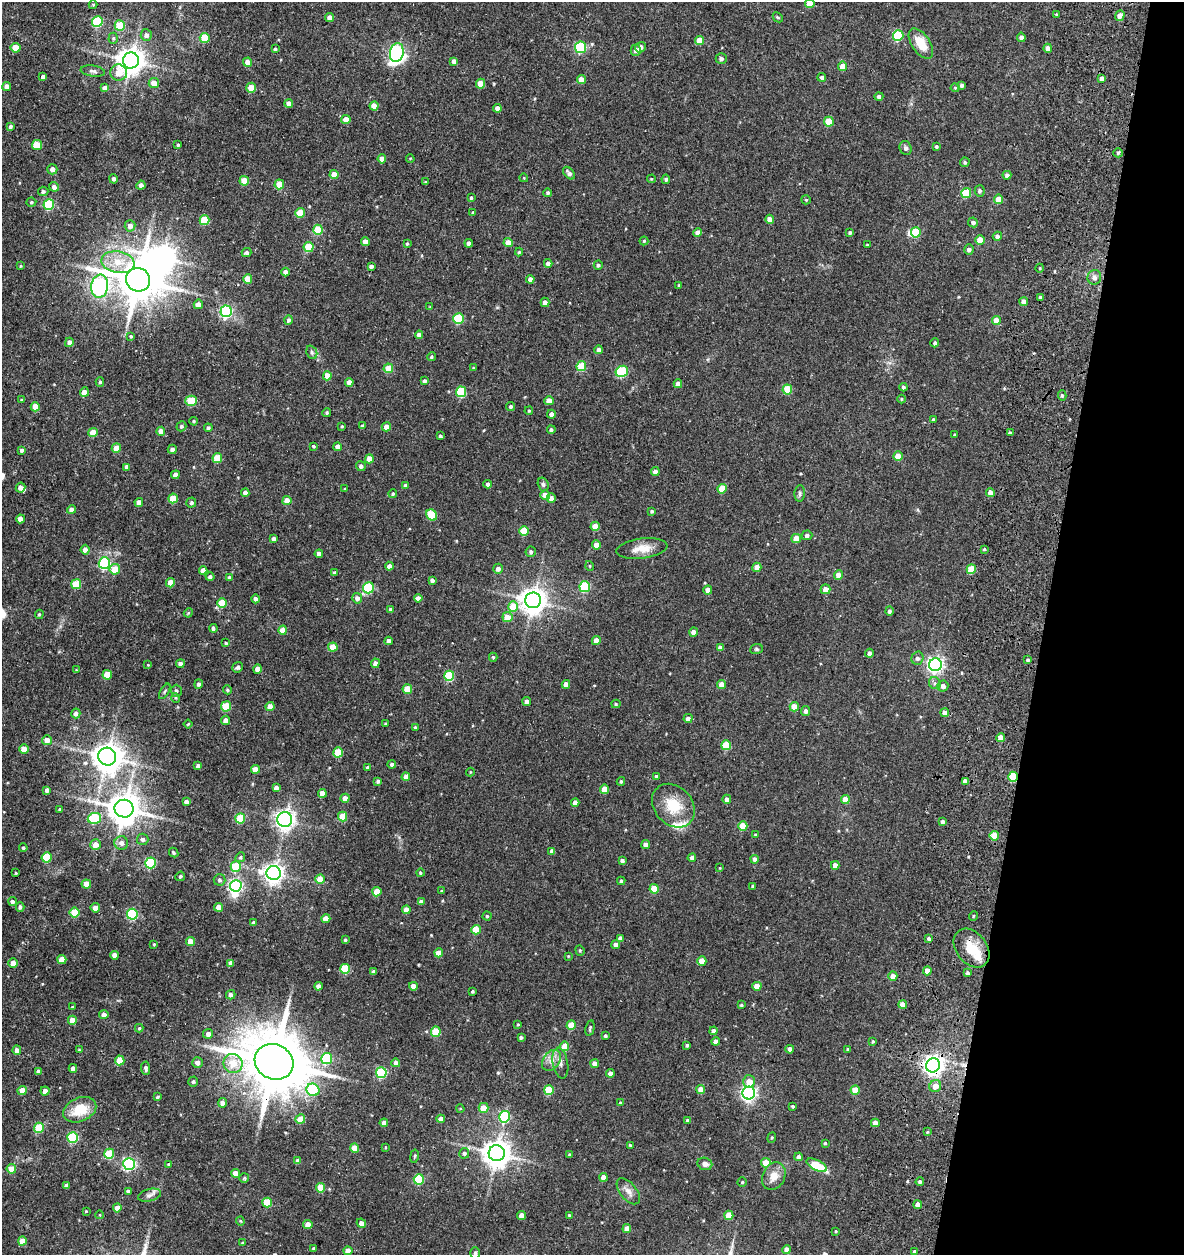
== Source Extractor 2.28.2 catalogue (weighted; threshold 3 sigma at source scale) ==
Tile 8 of 4 x 4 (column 4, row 2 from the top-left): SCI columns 3766-4947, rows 2635-3887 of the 5387 x 5349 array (HDU 1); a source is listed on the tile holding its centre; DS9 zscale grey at full resolution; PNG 1186 x 1257 px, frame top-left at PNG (2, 2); each listed source drawn as its Kron ellipse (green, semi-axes under 4 px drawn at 4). Shown black and unused: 12% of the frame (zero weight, under 3 of 5 exposures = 11% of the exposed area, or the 3 px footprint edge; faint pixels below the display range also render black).
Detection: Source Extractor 2.28.2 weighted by HDU 2 'WHT'; one run over the whole footprint, this tile lists its part. Background 0.122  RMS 0.0079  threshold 0.0357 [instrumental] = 3 sigma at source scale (4.5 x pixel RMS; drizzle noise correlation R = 1.50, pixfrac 1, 0.05/0.05 arcsec/px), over >= 5 px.
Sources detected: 505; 3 inside a brighter object's white glare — neither listed nor drawn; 3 inside a brighter listed object's ellipse — not listed separately; the other 499 listed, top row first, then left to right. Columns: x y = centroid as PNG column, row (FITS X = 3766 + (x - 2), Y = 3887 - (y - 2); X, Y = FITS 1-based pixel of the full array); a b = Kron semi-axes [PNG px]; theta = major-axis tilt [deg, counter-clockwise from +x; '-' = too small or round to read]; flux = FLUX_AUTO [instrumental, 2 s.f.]
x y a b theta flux
810 4 5 4 - 10
93 5 4 4 - 0.71
1056 14 3 3 - 0.66
1120 16 5 4 - 4.9
778 17 6 3 -45 0.71
330 18 4 4 - 5.4
97 22 5 5 - 46
120 25 5 5 - 22
146 35 6 5 - 2.9
898 35 5 5 - 46
1021 37 5 4 - 2.4
113 38 5 4 - 1.1
205 38 5 5 - 29
699 40 5 4 - 12
921 44 17 9 -56 14
580 47 6 5 - 57
640 47 5 5 - 3.5
15 48 5 5 - 12
1048 48 4 4 - 3.7
275 49 4 4 - 1.2
636 50 5 5 - 3.3
397 53 9 7 78 170
721 59 5 5 - 2.2
131 60 8 8 - 800
454 61 4 4 - 3.7
247 62 4 4 - 6.3
843 66 4 4 - 8.7
93 71 12 5 -8 2.3
119 73 8 8 - 13
43 77 4 3 - 2.2
822 77 4 4 - 1.5
1102 78 4 4 - 2.8
581 80 4 4 - 7.9
154 83 5 5 - 8.6
481 84 5 4 - 9.4
962 85 4 3 - 1.7
7 86 4 4 - 4.9
105 88 4 4 - 4.8
251 88 5 5 - 13
955 88 4 4 - 0.79
879 96 4 4 - 1.8
289 103 4 4 - 4.8
374 106 4 4 - 7.2
497 108 4 4 - 4.2
346 119 4 4 - 7.5
829 122 5 5 - 16
10 126 4 3 - 1.5
37 145 5 5 - 21
178 145 3 3 - 0.78
936 146 4 3 - 1.2
905 148 7 6 - 1.9
1118 153 5 4 - 1
410 158 4 3 - 0.5
382 159 4 4 - 6.9
965 162 5 4 - 1.2
52 169 5 5 - 3.8
569 173 7 4 -50 2.9
334 175 4 4 - 8.6
1007 175 4 4 - 1.8
524 178 4 3 - 0.56
113 179 5 4 - 1.7
651 179 4 4 - 0.69
666 179 4 4 - 1.4
244 181 5 4 - 13
425 182 4 4 - 0.73
279 184 5 4 - 17
141 185 4 4 - 2.2
54 187 5 4 - 3.2
43 191 5 5 - 1.8
980 191 5 5 - 1.8
548 193 4 3 - 1.7
966 193 5 5 - 28
471 198 3 3 - 1.1
998 199 5 4 - 11
806 200 5 4 - 0.87
31 202 5 4 - 1.1
49 204 5 5 - 46
473 212 4 3 - 0.73
300 213 5 5 - 14
770 219 4 4 - 6.4
204 220 5 5 - 25
973 222 5 4 - 2.2
130 226 5 5 - 4.7
318 230 5 5 - 23
698 232 4 4 - 3.8
850 232 4 3 - 1.2
916 232 5 5 - 26
997 236 5 4 - 2.2
980 240 5 4 - 12
644 241 4 4 - 0.85
366 242 4 4 - 5.1
508 242 4 4 - 8.4
407 243 4 3 - 0.8
469 243 4 4 - 2.2
867 245 3 2 - 0.58
309 247 5 5 - 23
969 249 5 5 - 2.6
519 252 4 4 - 0.81
247 253 5 4 - 2.1
118 262 17 10 -10 14
548 263 4 4 - 3.3
598 265 5 4 - 1.4
21 266 3 3 - 0.68
371 266 4 3 - 2
1040 268 4 3 - 0.62
285 272 4 4 - 4.6
1094 277 7 7 - 3.2
248 279 5 4 - 12
530 279 4 4 - 3.3
138 280 12 11 - 2600
679 285 4 3 - 0.67
100 286 11 8 82 250
1040 297 4 4 - 2.2
545 302 5 4 - 3.6
1024 302 4 4 - 4.9
198 304 5 4 - 5.1
430 307 4 3 - 0.6
226 311 6 5 - 98
459 319 5 5 - 42
288 320 5 4 - 1.7
996 320 4 4 - 11
419 335 4 4 - 3
131 336 4 3 - 0.85
69 342 4 4 - 3.7
935 343 4 4 - 1.5
599 350 4 4 - 3.3
312 352 7 5 -68 1.3
431 357 4 4 - 1.1
581 366 5 5 - 25
388 368 5 4 - 17
473 368 3 3 - 0.69
622 371 6 5 - 46
327 376 4 4 - 9.8
425 381 4 3 - 1.5
100 382 4 4 - 0.82
349 382 4 4 - 5.4
678 384 4 4 - 5.2
903 387 4 3 - 1.7
787 389 5 5 - 20
84 392 5 4 - 4.9
461 392 5 5 - 44
1062 395 5 4 - 1.2
901 399 4 3 - 0.64
21 400 4 3 - 0.72
191 401 6 5 - 24
549 401 5 4 - 7.8
511 406 4 4 - 1.6
35 407 4 4 - 13
529 411 4 3 - 0.75
327 413 4 3 - 0.99
551 414 4 4 - 2.9
933 419 3 3 - 0.94
194 421 4 3 - 0.87
181 426 5 4 - 1.3
342 426 3 2 - 0.69
362 426 4 3 - 1.6
386 427 5 4 - 4.7
208 428 4 4 - 1.6
551 430 4 4 - 1.6
161 431 4 4 - 5.1
93 432 4 4 - 13
1010 433 3 3 - 1.1
955 435 3 3 - 0.92
440 436 3 3 - 1.3
313 446 3 3 - 0.78
338 447 4 4 - 3.6
116 448 5 4 - 12
172 449 4 4 - 2.3
21 450 4 4 - 1.6
898 456 4 4 - 13
217 458 5 4 - 18
369 459 4 4 - 9.2
361 466 5 4 - 1.9
127 467 4 4 - 2.8
655 472 4 4 - 4.5
175 475 4 4 - 4.6
488 484 4 4 - 2.2
543 484 7 5 -74 1.6
406 485 4 4 - 1.8
20 487 5 4 - 3.7
345 489 3 3 - 0.72
722 489 5 4 - 14
245 493 4 4 - 3.2
800 493 8 5 86 1.6
990 493 4 4 - 6
393 494 4 4 - 1.1
545 495 5 5 - 4.6
173 498 5 4 - 18
551 498 4 4 - 3.4
287 501 4 4 - 8.1
139 502 4 4 - 5.2
191 503 5 5 - 1.4
72 510 4 4 - 3.7
652 511 4 3 - 1.2
432 515 6 5 - 30
20 519 4 4 - 4.6
595 526 4 4 - 10
524 531 5 5 - 22
807 535 5 5 - 1.8
274 539 4 4 - 2.8
796 539 5 4 - 11
596 545 4 4 - 7.9
642 548 25 10 7 11
984 549 4 3 - 0.84
85 550 5 4 - 3.8
531 552 5 5 - 1.7
319 554 4 4 - 5.9
104 563 6 5 - 96
389 566 4 4 - 4.3
590 566 5 3 - 0.53
757 567 4 4 - 5.9
115 569 5 5 - 11
498 569 5 5 - 3.3
971 569 5 4 - 22
203 570 4 4 - 4.4
334 573 4 3 - 0.83
839 575 5 4 - 6.3
210 577 4 4 - 1.4
229 577 4 3 - 1
432 580 4 3 - 2
170 583 5 4 - 11
76 584 5 5 - 24
585 587 5 5 - 49
368 588 6 5 - 50
826 589 5 5 - 6.2
708 590 4 4 - 5.2
357 598 5 5 - 3.2
418 598 4 4 - 3.4
256 599 4 4 - 2.4
533 600 8 8 - 780
222 603 5 4 - 18
513 607 5 5 - 19
390 609 4 3 - 1.4
889 611 5 4 - 1.9
188 613 5 3 - 0.72
39 614 5 4 - 0.93
507 617 5 5 - 9.2
213 628 4 3 - 1.5
283 630 4 4 - 8.8
694 632 4 4 - 3.8
596 640 4 4 - 6
389 641 4 4 - 3.6
226 643 4 4 - 0.99
333 647 4 4 - 12
720 648 4 4 - 2.9
756 649 6 5 - 1.1
869 653 4 4 - 2.3
493 657 4 4 - 1
917 658 6 6 - 2.4
1028 660 3 3 - 1.1
375 663 5 4 - 3.3
180 664 4 4 - 3.3
148 665 4 3 - 0.52
935 665 6 6 - 230
238 667 5 5 - 2.1
257 669 4 4 - 5.2
76 670 4 4 - 0.63
107 675 5 5 - 17
449 676 5 5 - 40
935 683 6 5 - 1.6
198 684 5 4 - 1.6
566 684 4 4 - 5.4
722 684 4 4 - 6.6
943 686 5 5 - 3.1
407 689 5 4 - 17
227 690 4 4 - 1.1
165 691 8 3 60 1.1
176 691 6 5 - 1.6
176 698 5 3 - 0.74
527 701 4 4 - 3
616 704 4 4 - 0.98
226 706 5 5 - 21
270 707 4 4 - 6.9
794 707 4 4 - 13
806 711 5 4 - 2.5
76 713 5 4 - 2.9
945 713 4 4 - 5
688 718 4 4 - 3.2
225 720 4 4 - 3.9
386 723 3 3 - 0.89
188 724 4 2 - 0.64
415 727 3 3 - 0.97
1001 738 4 4 - 6.5
47 740 5 5 - 5.9
726 745 5 5 - 27
24 749 4 4 - 10
338 752 5 5 - 25
107 757 9 9 - 1000
392 764 4 4 - 1.5
198 766 4 4 - 2.4
367 768 4 3 - 1.1
256 769 4 4 - 9.3
470 772 4 4 - 0.65
656 776 4 3 - 1.3
406 777 4 4 - 3.8
1013 777 5 4 - 30
378 781 4 3 - 1.2
621 781 4 3 - 0.91
965 781 4 4 - 4.2
276 788 4 4 - 2.7
605 789 4 4 - 12
47 790 4 4 - 2.3
322 793 4 4 - 8.5
345 798 4 4 - 5.8
727 799 4 4 - 3.3
845 799 4 4 - 8.4
186 801 4 4 - 2.6
575 802 4 4 - 4.7
673 806 24 19 -47 21
59 809 4 2 - 0.57
124 809 9 9 - 1500
343 817 5 4 - 18
94 818 7 5 11 40
240 818 5 5 - 26
285 819 7 7 - 350
942 822 4 3 - 2.2
743 826 5 4 - 16
755 834 3 2 - 0.57
994 836 5 4 - 17
143 839 6 5 - 2.2
121 843 7 7 - 3.7
95 845 5 5 - 6.9
646 845 4 4 - 4.6
23 848 4 4 - 1
552 851 4 4 - 2.5
174 853 5 4 - 1.1
47 857 5 5 - 30
240 857 5 4 - 1
692 858 4 4 - 2.3
755 859 4 4 - 2.7
622 860 4 3 - 1.6
150 863 5 5 - 58
835 865 4 4 - 5.6
236 867 5 5 - 25
720 868 3 3 - 0.59
16 873 3 2 - 0.61
274 873 7 7 - 420
420 873 4 4 - 1.1
180 876 5 4 - 1.3
320 879 4 4 - 11
220 880 6 6 - 1.8
621 881 4 3 - 1.3
86 884 4 4 - 9
236 886 6 5 - 150
753 886 4 3 - 1.2
654 889 4 4 - 14
441 891 3 3 - 0.52
377 892 4 4 - 14
12 902 5 4 - 2
421 902 4 4 - 2.5
20 907 4 4 - 1.9
219 907 4 4 - 8.1
95 908 5 5 - 4.9
406 910 4 4 - 5.7
75 912 5 5 - 22
132 914 5 5 - 67
487 916 4 4 - 1.1
973 916 5 3 - 0.73
326 919 4 4 - 7.9
254 923 4 4 - 2.6
476 930 5 4 - 18
620 938 4 4 - 2.8
929 939 3 3 - 1.4
345 940 3 3 - 0.92
191 941 4 4 - 9.8
154 944 3 3 - 0.64
616 944 4 4 - 2.6
972 948 21 15 -52 16
580 950 5 4 - 0.93
439 953 4 4 - 7.2
115 955 4 4 - 5
568 956 3 3 - 0.57
62 959 4 4 - 8.9
702 961 4 4 - 11
13 963 4 4 - 5.9
231 963 4 4 - 3.7
345 969 5 5 - 30
927 971 4 4 - 9.5
373 972 4 4 - 2.6
968 973 3 3 - 1.5
893 976 5 4 - 4.8
318 986 4 4 - 3.3
413 986 4 4 - 7.7
757 986 4 4 - 9.3
472 991 3 3 - 1.1
231 995 5 4 - 2.7
903 1004 4 4 - 6.1
741 1005 3 3 - 0.95
72 1007 4 3 - 0.64
104 1015 4 4 - 3.9
72 1020 4 4 - 8.1
518 1024 3 3 - 0.61
571 1025 5 4 - 15
139 1028 4 4 - 0.95
590 1028 8 3 77 1.2
713 1031 4 4 - 2.9
436 1032 5 5 - 28
208 1034 5 4 - 3.4
605 1036 3 3 - 1.3
521 1037 4 3 - 1.5
873 1041 4 3 - 0.89
716 1042 4 4 - 5.5
687 1045 3 3 - 1.3
565 1046 4 4 - 13
790 1049 4 4 - 4.5
847 1049 4 3 - 0.74
17 1050 4 4 - 4.5
79 1050 4 3 - 0.77
327 1058 5 5 - 44
120 1060 5 5 - 14
551 1060 12 8 51 5.3
197 1062 5 5 - 3.9
274 1062 20 17 -27 5300
233 1063 9 9 - 11
396 1063 4 4 - 3.5
560 1063 15 7 -79 4.2
595 1064 4 4 - 5.5
933 1065 7 7 - 380
73 1068 4 4 - 3
146 1068 7 4 -86 1.9
38 1071 4 3 - 1.6
381 1073 5 5 - 59
610 1073 4 4 - 4.4
749 1081 6 6 - 7.5
193 1082 5 4 - 1.3
935 1086 6 6 - 7.4
701 1089 4 4 - 8.8
22 1090 4 4 - 9.7
313 1090 6 6 - 46
549 1090 5 5 - 26
855 1090 4 4 - 13
45 1091 4 4 - 4.1
749 1093 6 6 - 200
157 1097 4 3 - 1
222 1103 4 4 - 3.7
620 1103 4 3 - 0.88
793 1106 3 3 - 0.87
483 1108 5 5 - 9.8
460 1109 4 3 - 0.48
80 1110 17 12 24 18
504 1117 6 5 - 70
300 1119 5 4 - 14
441 1119 4 4 - 4.9
687 1120 4 4 - 1.3
384 1123 4 4 - 3.3
875 1123 4 4 - 6.4
39 1128 5 5 - 28
927 1132 4 3 - 0.86
72 1137 5 5 - 53
772 1138 5 4 - 0.89
825 1143 3 3 - 0.95
630 1145 4 3 - 0.88
385 1147 4 2 - 0.49
355 1148 4 4 - 10
464 1153 5 5 - 1.5
497 1153 8 8 - 910
109 1154 5 5 - 26
569 1155 3 3 - 1
414 1156 7 3 80 0.84
798 1157 4 4 - 2.4
298 1161 4 4 - 3.9
766 1163 4 4 - 14
129 1164 6 6 - 130
169 1164 4 3 - 1.2
705 1164 7 6 - 3.8
817 1165 11 5 -27 22
11 1169 4 4 - 11
236 1173 4 4 - 8.2
774 1176 14 11 63 7.9
603 1177 4 4 - 6
244 1178 5 5 - 1.1
419 1179 5 5 - 43
742 1182 4 4 - 0.85
920 1182 4 4 - 1.5
67 1186 4 4 - 3.5
321 1188 4 4 - 15
128 1191 4 3 - 1.8
628 1191 15 8 -50 4.7
149 1195 12 6 15 2.8
267 1202 5 5 - 19
918 1205 4 4 - 5.1
117 1208 4 4 - 6.9
86 1211 3 3 - 0.5
100 1215 4 3 - 0.56
569 1215 3 3 - 0.69
729 1215 4 4 - 15
522 1216 4 4 - 7
240 1221 4 4 - 0.69
361 1223 5 4 - 3.6
308 1224 4 4 - 8.7
627 1228 4 4 - 6.8
836 1231 3 2 - 0.71
22 1241 4 4 - 9.3
242 1243 4 3 - 0.81
314 1249 3 3 - 1.4
787 1249 4 4 - 5
348 1251 4 4 - 6.5
914 1252 4 4 - 1.8
475 1253 6 5 - 1.2
Overlapping masked pixels (flux is a lower limit): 3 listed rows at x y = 1013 777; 274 1062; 933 1065
Isophote crosses this tile's border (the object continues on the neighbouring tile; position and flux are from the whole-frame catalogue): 1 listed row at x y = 810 4